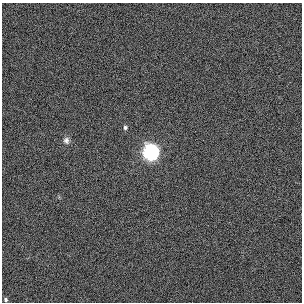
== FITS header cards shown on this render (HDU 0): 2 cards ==
NAXIS1  =                  300 / length of data axis 1
NAXIS2  =                  300 / length of data axis 2

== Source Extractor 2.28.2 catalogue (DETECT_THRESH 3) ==
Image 300 x 300 px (HDU 0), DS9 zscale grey, 1 PNG px = 1 image px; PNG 304 x 304 px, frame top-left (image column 1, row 300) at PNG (2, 3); no overlay
Background 1110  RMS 5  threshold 15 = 3 sigma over >= 5 px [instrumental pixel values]
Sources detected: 4; all 4 listed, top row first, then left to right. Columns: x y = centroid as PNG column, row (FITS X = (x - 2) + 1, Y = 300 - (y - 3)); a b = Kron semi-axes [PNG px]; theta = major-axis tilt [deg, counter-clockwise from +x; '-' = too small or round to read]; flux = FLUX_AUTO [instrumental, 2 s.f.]
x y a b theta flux
125 127 7 6 - 830
66 140 10 9 - 1700
151 152 7 7 - 120000
6 300 5 5 - 740